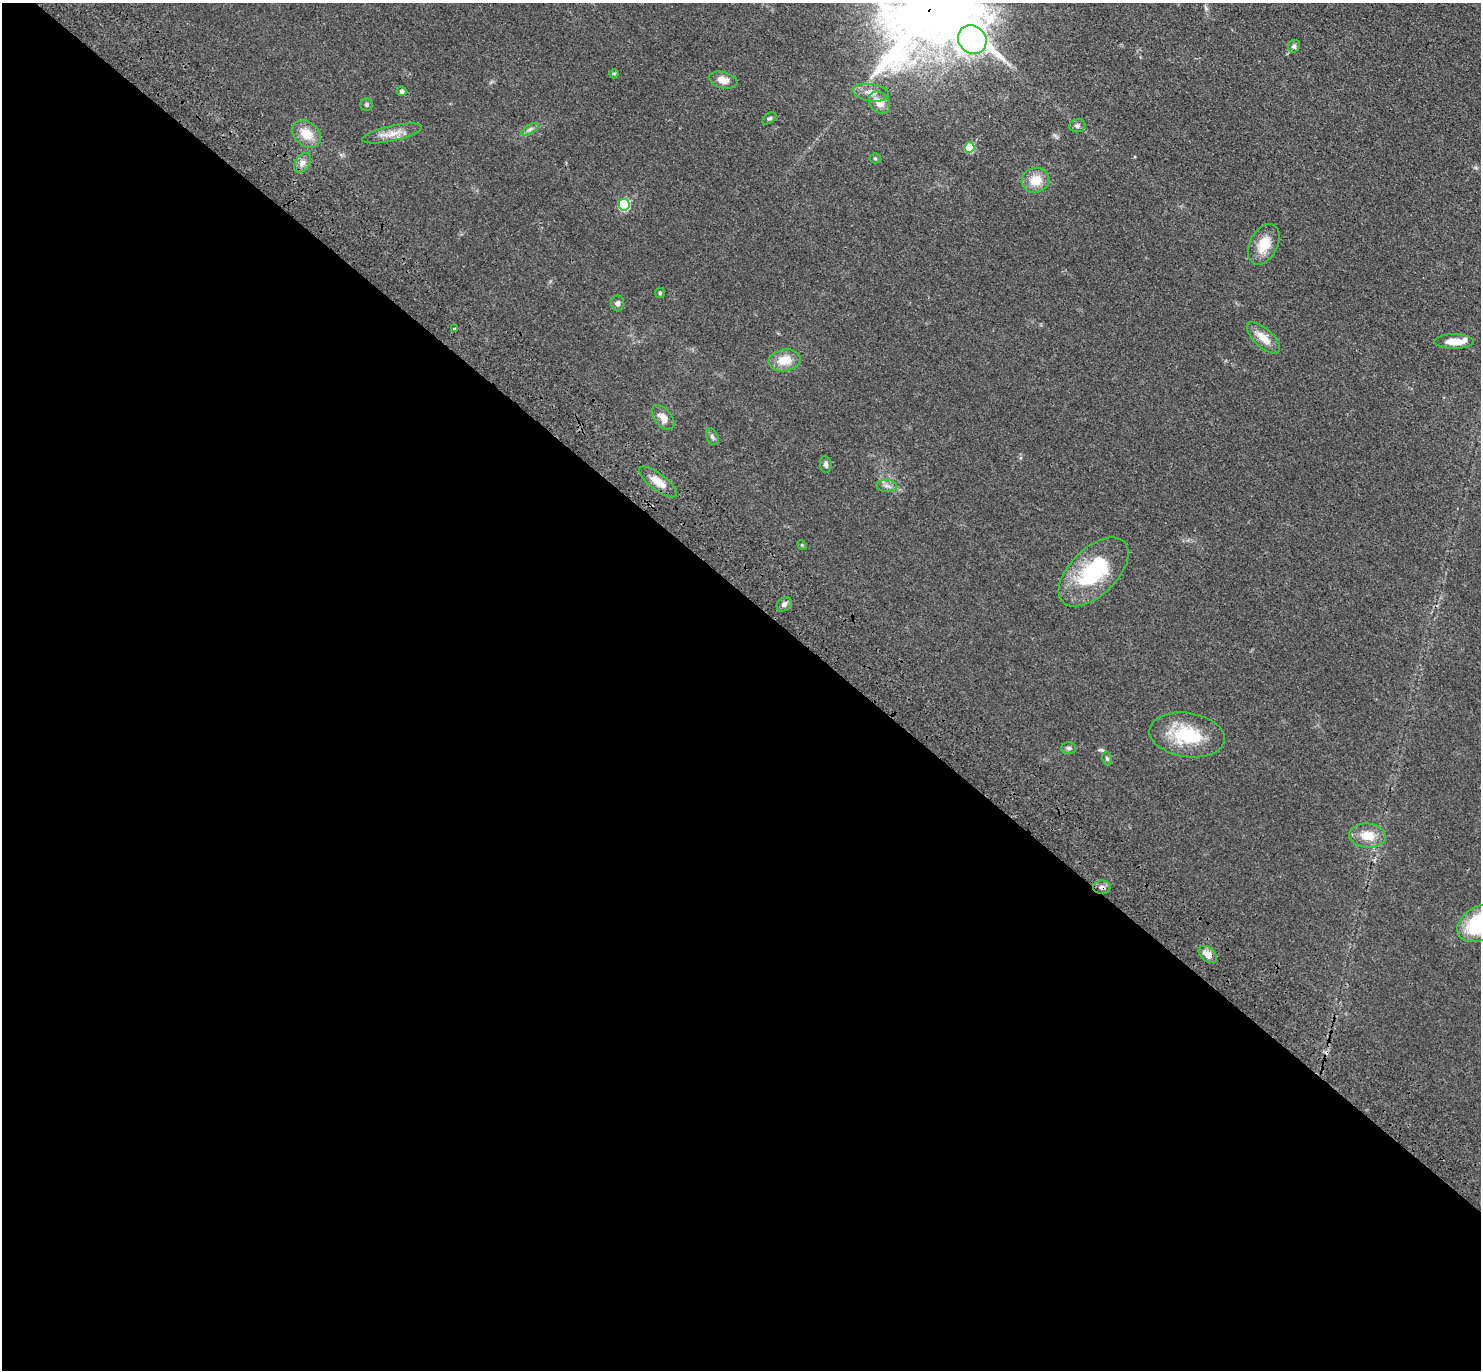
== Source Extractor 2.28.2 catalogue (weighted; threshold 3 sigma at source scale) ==
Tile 14 of 4 x 4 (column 2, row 4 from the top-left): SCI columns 1568-3046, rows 248-1615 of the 6091 x 6109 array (HDU 1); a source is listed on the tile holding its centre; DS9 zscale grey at full resolution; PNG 1483 x 1372 px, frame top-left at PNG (2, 3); each listed source drawn as its Kron ellipse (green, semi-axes under 4 px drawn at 4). Shown black and unused: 57% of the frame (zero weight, under 3 of 4 exposures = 6% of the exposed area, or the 3 px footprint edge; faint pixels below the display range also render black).
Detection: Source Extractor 2.28.2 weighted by HDU 2 'WHT'; one run over the whole footprint, this tile lists its part. Background 0.0386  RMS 0.0045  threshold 0.0203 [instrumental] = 3 sigma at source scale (4.5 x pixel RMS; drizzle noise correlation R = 1.50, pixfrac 1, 0.05/0.05 arcsec/px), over >= 5 px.
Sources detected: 42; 1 cosmic-ray / hot-pixel residue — neither listed nor drawn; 1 inside a brighter listed object's ellipse — not listed separately; the other 40 listed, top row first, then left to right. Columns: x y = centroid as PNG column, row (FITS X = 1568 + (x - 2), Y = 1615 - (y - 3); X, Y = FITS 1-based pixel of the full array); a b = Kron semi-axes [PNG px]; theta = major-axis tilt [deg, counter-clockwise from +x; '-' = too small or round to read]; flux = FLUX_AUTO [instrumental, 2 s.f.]
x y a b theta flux
972 40 15 13 -46 400
1294 46 6 5 - 1.2
614 74 4 4 - 0.61
723 80 14 8 -14 3.9
402 91 5 5 - 1.1
871 93 18 8 -9 3.9
879 102 12 9 -47 5.3
366 105 6 6 - 0.82
769 118 8 4 35 0.8
1077 126 8 6 8 1.2
530 129 10 4 30 1.2
392 133 30 7 13 5.2
306 134 16 12 -39 7.2
969 147 5 5 - 19
875 158 5 5 - 0.58
302 163 11 7 57 2.3
1035 180 14 12 17 7.2
624 205 6 5 - 33
1264 244 22 14 62 8.2
660 293 5 5 - 0.6
617 303 8 6 80 1.5
454 329 4 4 - 0.58
1263 338 20 9 -43 5.9
1454 341 19 7 0 5.5
784 360 16 11 8 7.5
663 418 14 8 -51 3.7
712 437 8 6 -67 1.2
826 465 8 6 -82 1.4
658 482 23 8 -37 5.2
887 486 10 6 -3 1.7
802 545 5 4 - 0.44
1093 572 43 23 44 37
784 604 8 6 41 1.6
1187 735 38 22 -8 23
1068 748 7 5 1 1.1
1107 759 7 5 -73 0.81
1367 836 18 12 -5 7.8
1102 887 9 7 -4 1.9
1480 923 24 16 28 42
1208 954 10 7 -42 4.1
Overlapping masked pixels (flux is a lower limit): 2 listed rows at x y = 972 40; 1102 887
Isophote crosses this tile's border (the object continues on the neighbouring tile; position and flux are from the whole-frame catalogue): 1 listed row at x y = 1480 923